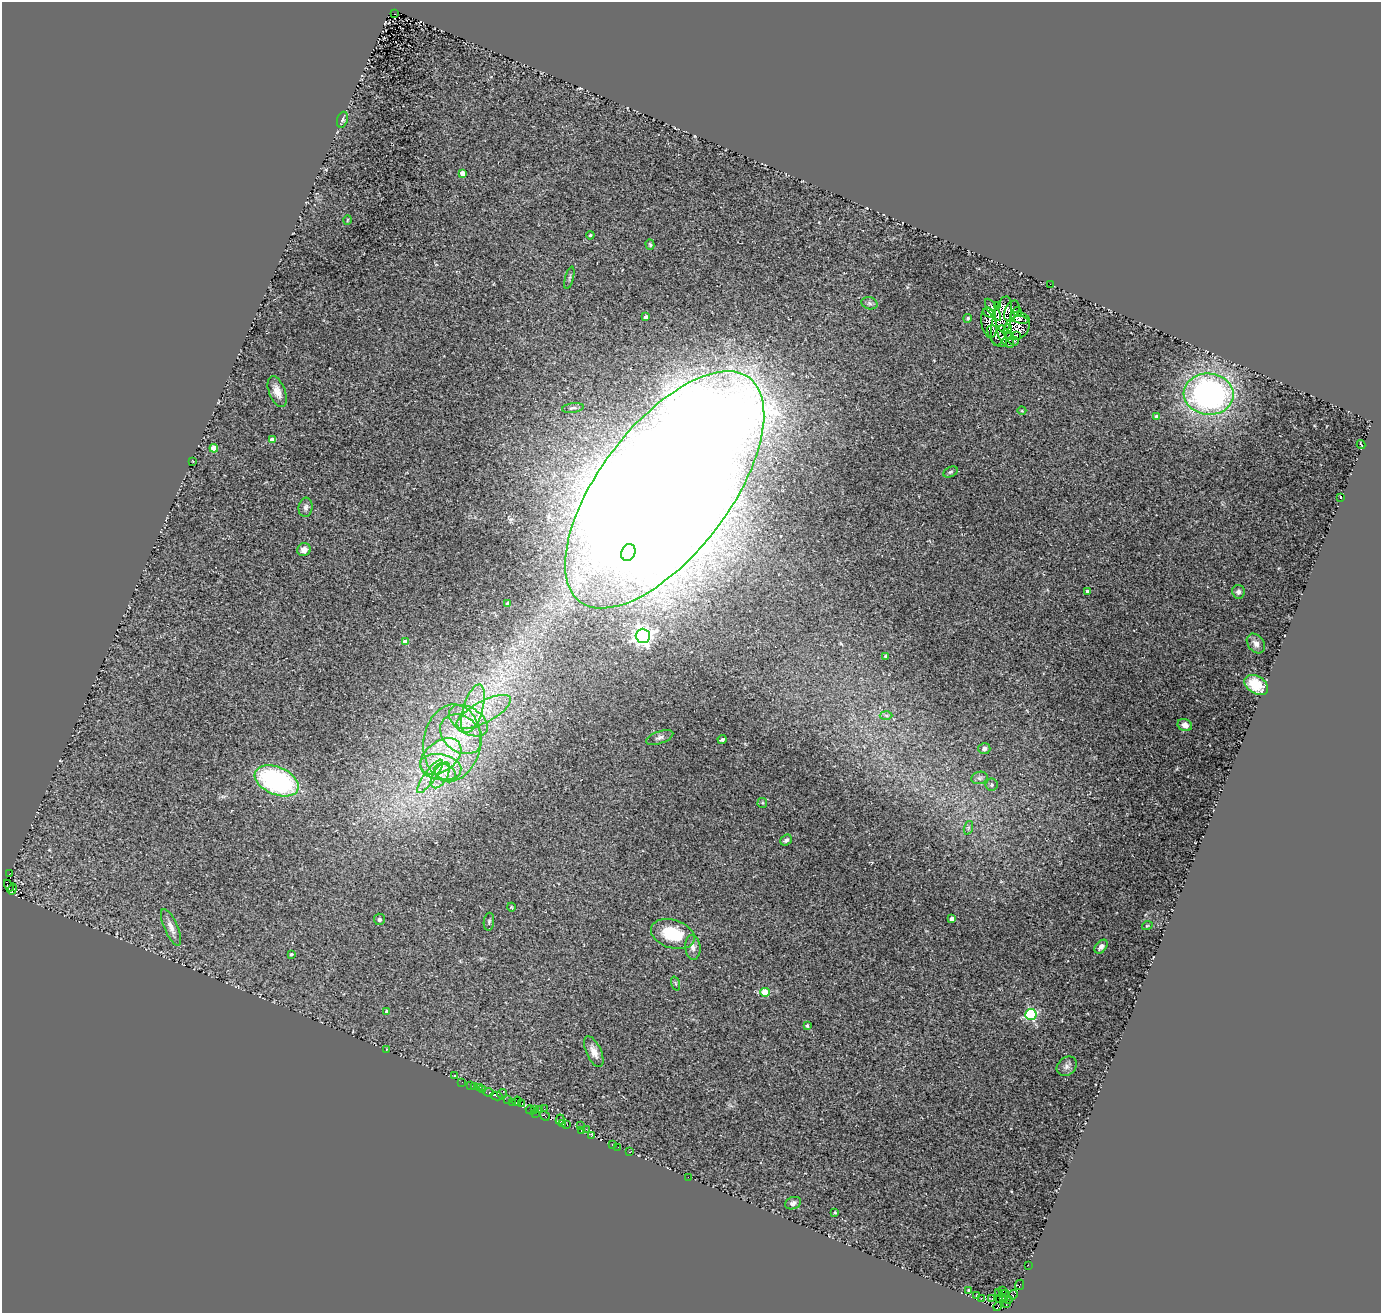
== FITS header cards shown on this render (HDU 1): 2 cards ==
NAXIS1  =                 1379
NAXIS2  =                 1311

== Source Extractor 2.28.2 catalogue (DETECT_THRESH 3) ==
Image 1379 x 1311 px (HDU 1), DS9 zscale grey, 1 PNG px = 1 image px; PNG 1383 x 1315 px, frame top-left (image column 1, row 1311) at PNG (2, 2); each listed source drawn as its Kron ellipse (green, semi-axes under 4 px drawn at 4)
Background 0.00495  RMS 0.016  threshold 0.0465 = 3 sigma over >= 5 px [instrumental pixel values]
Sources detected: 139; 2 with non-positive FLUX_AUTO (blend fragments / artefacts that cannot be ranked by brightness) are neither listed nor drawn; the other 137 listed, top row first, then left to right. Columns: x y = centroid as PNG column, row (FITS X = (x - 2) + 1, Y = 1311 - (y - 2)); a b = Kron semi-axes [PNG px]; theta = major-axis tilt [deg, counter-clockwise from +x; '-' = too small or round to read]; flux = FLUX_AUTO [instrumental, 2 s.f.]
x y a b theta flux
394 14 3 2 - 8.9
342 120 8 5 71 2.1
463 173 4 4 - 10
347 220 4 3 - 0.89
590 235 4 3 - 1.1
650 245 5 4 - 1.5
569 278 11 3 75 1.7
1050 284 2 2 - 42
869 303 8 6 -17 3.1
997 305 3 3 - 37
993 310 12 5 -57 7.9
1012 311 11 6 65 10
1018 312 4 3 - 2.8
989 313 6 4 -29 4
646 317 4 4 - 4.3
968 318 4 4 - 1.5
1020 318 10 5 -14 2.3
1001 321 25 9 77 4.2
989 322 15 7 -80 6.1
1016 328 14 11 37 2.5
1008 329 5 2 - 1.9
997 336 13 7 -53 3
1016 336 4 3 - 3.2
1006 337 12 6 -59 6.9
1013 341 5 4 - 1.1
277 392 16 8 -68 9.3
1209 394 25 20 -4 310
573 408 11 5 7 2.8
1022 411 4 3 - 0.86
1157 417 4 4 - 7.4
272 440 4 4 - 9.7
1361 445 4 2 - 1.2
214 448 4 4 - 25
193 461 3 2 - 0.82
950 472 7 5 27 1.7
665 490 140 65 53 8000
1341 497 3 2 - 1.1
306 507 9 7 82 3.8
304 550 7 6 - 7.3
628 552 9 7 66 100
1088 591 4 3 - 3.7
1238 592 7 6 - 3.5
508 603 4 3 - 1.6
643 636 7 7 - 460
405 642 4 4 - 13
1256 643 11 8 -51 5.6
885 656 4 3 - 0.95
1256 685 13 8 -32 23
473 709 25 10 73 26
484 712 30 10 28 31
886 715 6 4 -2 2
468 721 21 13 -32 26
1185 725 7 6 - 5.1
461 734 23 17 -39 35
660 738 14 6 19 4
722 740 4 3 - 2.1
452 743 38 28 83 92
984 749 6 5 - 2.7
441 756 23 15 36 37
441 767 21 13 -10 27
445 773 12 8 -33 10
440 775 14 7 59 11
430 776 20 6 53 12
979 778 8 6 15 2.7
277 781 23 13 -23 170
991 785 6 6 - 2.1
762 803 5 5 - 1.4
968 828 7 4 72 1.8
786 840 6 5 - 3.3
9 874 4 2 - 3.6
9 886 6 3 -59 95
12 889 6 2 70 24
511 907 4 3 - 0.87
379 919 6 5 - 2.5
952 919 4 4 - 6.6
489 922 9 5 84 1.9
1147 926 5 3 - 0.9
171 927 20 6 -66 7.6
673 934 22 14 -17 42
693 947 12 7 -85 5.7
1101 947 8 5 48 4.6
291 954 3 3 - 1.5
676 984 7 3 -71 1.4
765 992 4 4 - 38
387 1011 4 3 - 3.1
1031 1014 5 5 - 120
807 1026 3 3 - 1.6
386 1049 3 3 - 0.84
594 1052 16 7 -65 9.4
1067 1066 11 8 39 4.6
455 1076 3 3 - 2.1
462 1082 2 2 - 1.3
470 1085 2 2 - 2.1
474 1086 3 3 - 7.6
480 1087 4 2 - 2.9
482 1090 3 2 - 1.5
488 1092 5 3 - 7.2
502 1094 5 4 - 2.4
497 1096 6 3 -12 4.7
508 1100 2 2 - 4.2
517 1101 5 2 - 6
512 1103 3 3 - 11
522 1103 2 2 - 6.4
534 1109 3 2 - 3.5
544 1109 2 2 - 3.4
530 1110 5 3 - 13
540 1110 3 3 - 2.9
536 1113 2 2 - 1.6
545 1116 5 2 - 10
560 1120 5 3 - 11
563 1124 3 3 - 1.9
567 1125 3 2 - 0.84
580 1126 3 2 - 1.5
586 1129 3 2 - 1.9
581 1131 3 2 - 7.3
592 1136 4 3 - 7
612 1144 3 2 - 9.1
618 1147 2 2 - 3.8
629 1152 2 2 - 2.6
688 1177 2 2 - 12
793 1203 8 6 22 3.4
835 1212 3 3 - 0.93
1028 1265 2 2 - 0.47
1020 1285 5 3 - 83
968 1290 3 2 - 0.99
1003 1291 4 2 - 2.6
998 1292 4 2 - 5.1
1005 1293 3 2 - 1.8
976 1295 2 2 - 0.64
1013 1295 5 3 - 61
981 1298 3 2 - 1.9
1003 1298 4 2 - 7.9
992 1299 3 2 - 1.7
1008 1299 3 3 - 3.1
999 1300 2 2 - 5.8
1006 1303 3 2 - 21
998 1307 4 2 - 22
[2 non-positive-flux detections neither listed nor drawn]